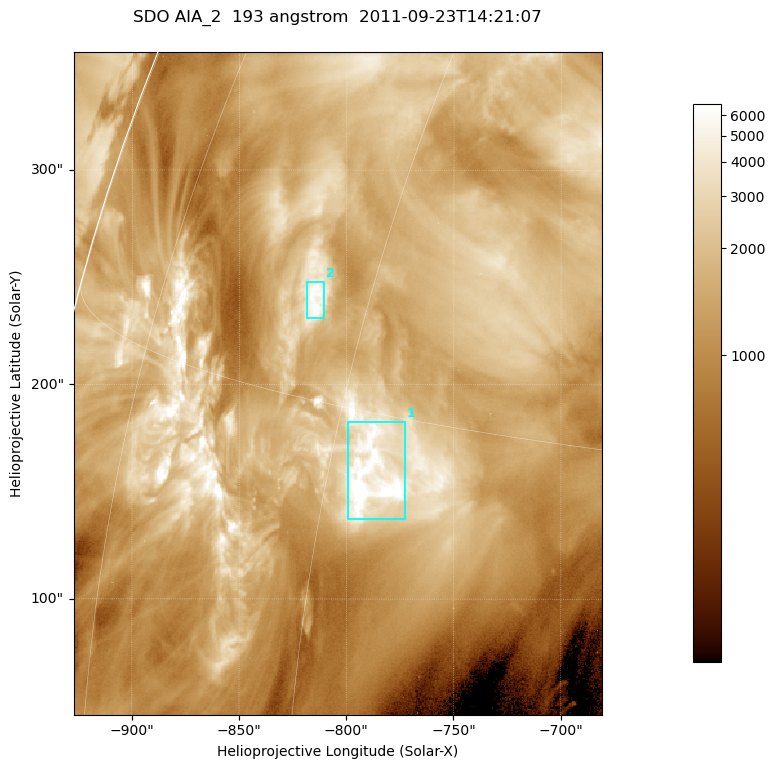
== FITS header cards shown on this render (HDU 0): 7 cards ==
TELESCOP= 'SDO     '           /
INSTRUME= 'AIA_2   '           /
WAVELNTH=                  193 /
WAVEUNIT= 'angstrom'           /
DATE-OBS= '2011-09-23T14:21:07.84' /
CTYPE1  = 'HPLN-TAN'           /
CTYPE2  = 'HPLT-TAN'           /

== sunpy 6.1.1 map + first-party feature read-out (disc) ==
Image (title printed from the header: SDO AIA_2  193 angstrom  2011-09-23T14:21:07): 410 x 514 px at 0.601 arcsec/px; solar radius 956 arcsec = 1592 px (partial field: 2.6% of the solar disc is inside the frame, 97% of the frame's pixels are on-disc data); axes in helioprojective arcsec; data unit not stated in the header (colour bar unlabelled)
Pointing: header CRPIX1/2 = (2043.81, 2047.21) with CRVAL1/2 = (0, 0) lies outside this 410 x 514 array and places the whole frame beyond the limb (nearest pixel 1.41 R_sun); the SolarSoft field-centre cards XCEN/YCEN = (-804.1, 200.5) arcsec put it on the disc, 1311 arcsec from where CRPIX/CRVAL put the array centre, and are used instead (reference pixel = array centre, CRVAL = XCEN/YCEN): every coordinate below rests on XCEN/YCEN
Orientation: roll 0.0564 deg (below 1 deg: not rotated)
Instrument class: DISC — disc imager (sunpy class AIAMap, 193 A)
Bright regions (active regions / flare kernels): reference = the on-disc median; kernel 3 px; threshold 5 sigma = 3576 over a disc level ~1398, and >= 1.15x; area >= 210 px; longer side >= 5 px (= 3 arcsec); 2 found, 2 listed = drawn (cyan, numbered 1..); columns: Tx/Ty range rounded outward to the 2 arcsec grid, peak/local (2 s.f.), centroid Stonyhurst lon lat
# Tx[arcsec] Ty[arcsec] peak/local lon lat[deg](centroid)
1 -800..-772 136..184 7.6 -58 +13
2 -820..-810 230..248 5.3 -63 +18
Off-limb structures (1.02-1.3 R_sun): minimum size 105 px: none found